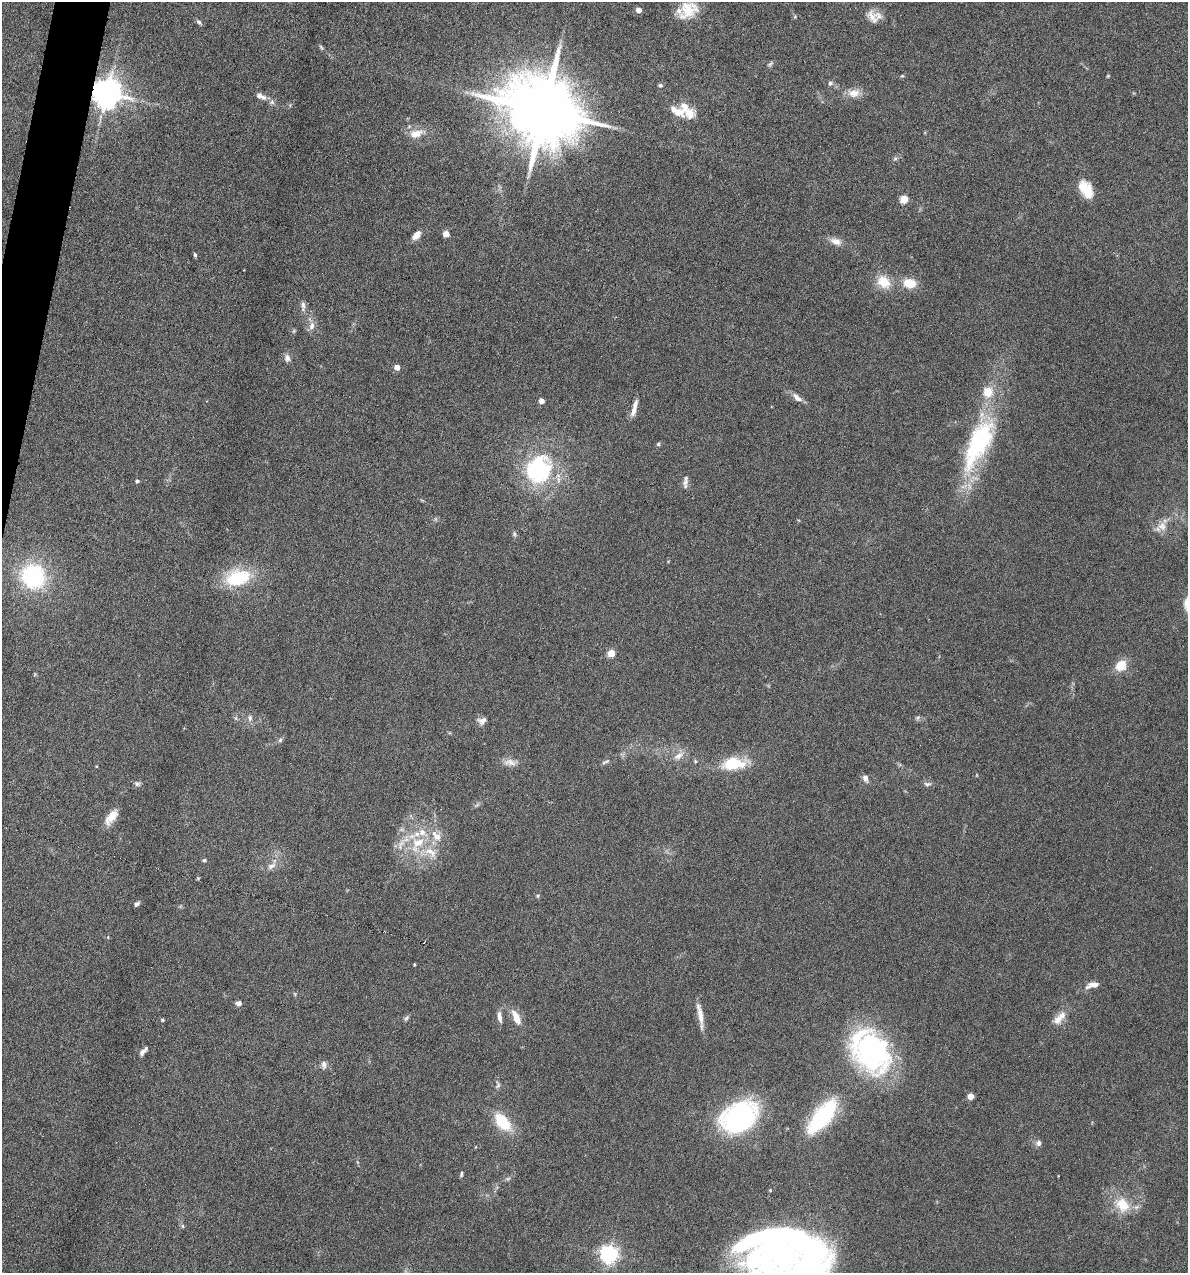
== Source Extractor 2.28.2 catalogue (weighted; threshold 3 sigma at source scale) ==
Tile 11 of 4 x 4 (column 3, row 3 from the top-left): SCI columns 2492-3677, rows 1272-2542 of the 5105 x 5085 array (HDU 1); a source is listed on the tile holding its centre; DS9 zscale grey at full resolution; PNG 1190 x 1275 px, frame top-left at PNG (2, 2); no overlay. Shown black and unused: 1% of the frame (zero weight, under 4 of 8 exposures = <1% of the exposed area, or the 3 px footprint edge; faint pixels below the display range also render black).
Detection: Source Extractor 2.28.2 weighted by HDU 2 'WHT'; one run over the whole footprint, this tile lists its part. Background 0.207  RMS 0.0064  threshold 0.0261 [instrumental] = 3 sigma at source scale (4.09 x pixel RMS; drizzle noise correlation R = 1.36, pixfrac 0.8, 0.05/0.05 arcsec/px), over >= 5 px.
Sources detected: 104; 2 inside a brighter object's white glare — not listed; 10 inside a brighter listed object's ellipse — not listed separately; the other 92 listed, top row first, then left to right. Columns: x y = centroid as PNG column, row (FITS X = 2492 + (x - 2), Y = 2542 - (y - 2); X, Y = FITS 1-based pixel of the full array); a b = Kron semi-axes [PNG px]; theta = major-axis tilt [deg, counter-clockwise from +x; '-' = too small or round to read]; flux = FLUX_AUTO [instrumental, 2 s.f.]
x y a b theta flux
638 10 4 4 - 4.9
688 10 24 18 35 15
795 17 5 4 - 0.66
873 17 22 12 -60 6.4
199 22 6 5 - 1.3
321 47 8 4 -55 0.99
770 64 10 4 39 1.1
902 76 5 4 - 0.64
1108 76 4 3 - 0.6
830 83 6 5 - 1.6
660 85 5 5 - 1
107 93 8 8 - 1100
854 93 16 11 2 6.3
261 96 17 8 -25 4.3
685 108 18 11 89 7.2
673 109 8 7 - 3.5
543 110 21 16 -23 7900
416 134 20 11 13 7.5
895 159 6 4 1 1
1086 189 22 13 -59 13
904 199 5 5 - 20
446 234 4 4 - 8.6
417 235 10 6 48 6
836 241 16 9 -20 4.7
195 255 6 4 -73 0.88
884 282 19 15 -41 12
910 283 12 9 -9 12
303 306 15 5 -89 2.4
312 326 11 7 76 3.5
294 331 6 4 71 0.82
287 358 9 7 -77 2.7
397 367 4 4 - 6.1
797 397 15 7 -40 3.8
541 401 4 4 - 4.9
634 408 23 5 74 4.7
978 443 69 25 64 77
658 444 5 5 - 0.91
539 469 34 29 72 67
137 481 4 4 - 1.3
685 482 18 6 82 2.7
1162 526 14 13 - 6.1
514 534 7 5 -71 1.2
33 576 23 21 -49 63
238 578 27 16 15 34
611 653 5 4 - 17
1121 665 12 10 46 10
35 674 6 3 71 0.61
250 718 9 6 -81 1.9
917 718 7 5 37 1.2
482 721 11 9 17 2.9
280 740 6 6 - 1.1
678 756 15 8 40 4.4
695 761 5 5 - 0.84
510 762 18 9 -4 4.6
605 762 11 4 24 1.4
733 763 27 13 7 24
865 778 8 6 -72 3
137 784 8 7 - 1.7
927 784 10 5 -1 1.8
477 805 9 3 45 1
111 817 19 8 51 8.1
418 842 21 14 24 17
431 852 21 11 -33 9.6
204 860 6 4 1 0.9
271 866 14 7 27 3.8
538 896 6 4 -90 0.73
137 904 6 4 36 1.8
414 964 3 3 - 0.59
1093 985 15 7 15 4.9
295 994 6 3 -71 0.67
238 1003 7 5 1 2
700 1014 32 6 -79 6.9
499 1017 14 5 -81 3.3
406 1018 9 5 57 1.2
516 1018 16 7 -65 8.4
162 1020 4 4 - 0.7
1057 1020 13 10 59 4.9
871 1050 49 37 -65 120
142 1052 10 5 58 2.2
324 1065 11 6 -87 2.4
498 1085 11 5 89 1.6
971 1096 4 4 - 9.5
822 1116 36 14 51 63
739 1117 36 26 32 97
503 1122 18 10 -48 24
1038 1143 7 7 - 2.1
461 1174 7 4 84 1.1
508 1178 7 4 20 1.1
1122 1205 25 19 -46 16
182 1226 6 4 -89 0.82
784 1244 82 53 5 320
609 1254 6 6 - 260
Overlapping masked pixels (flux is a lower limit): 1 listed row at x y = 107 93
Isophote crosses this tile's border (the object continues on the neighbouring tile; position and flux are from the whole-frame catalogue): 1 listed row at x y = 784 1244